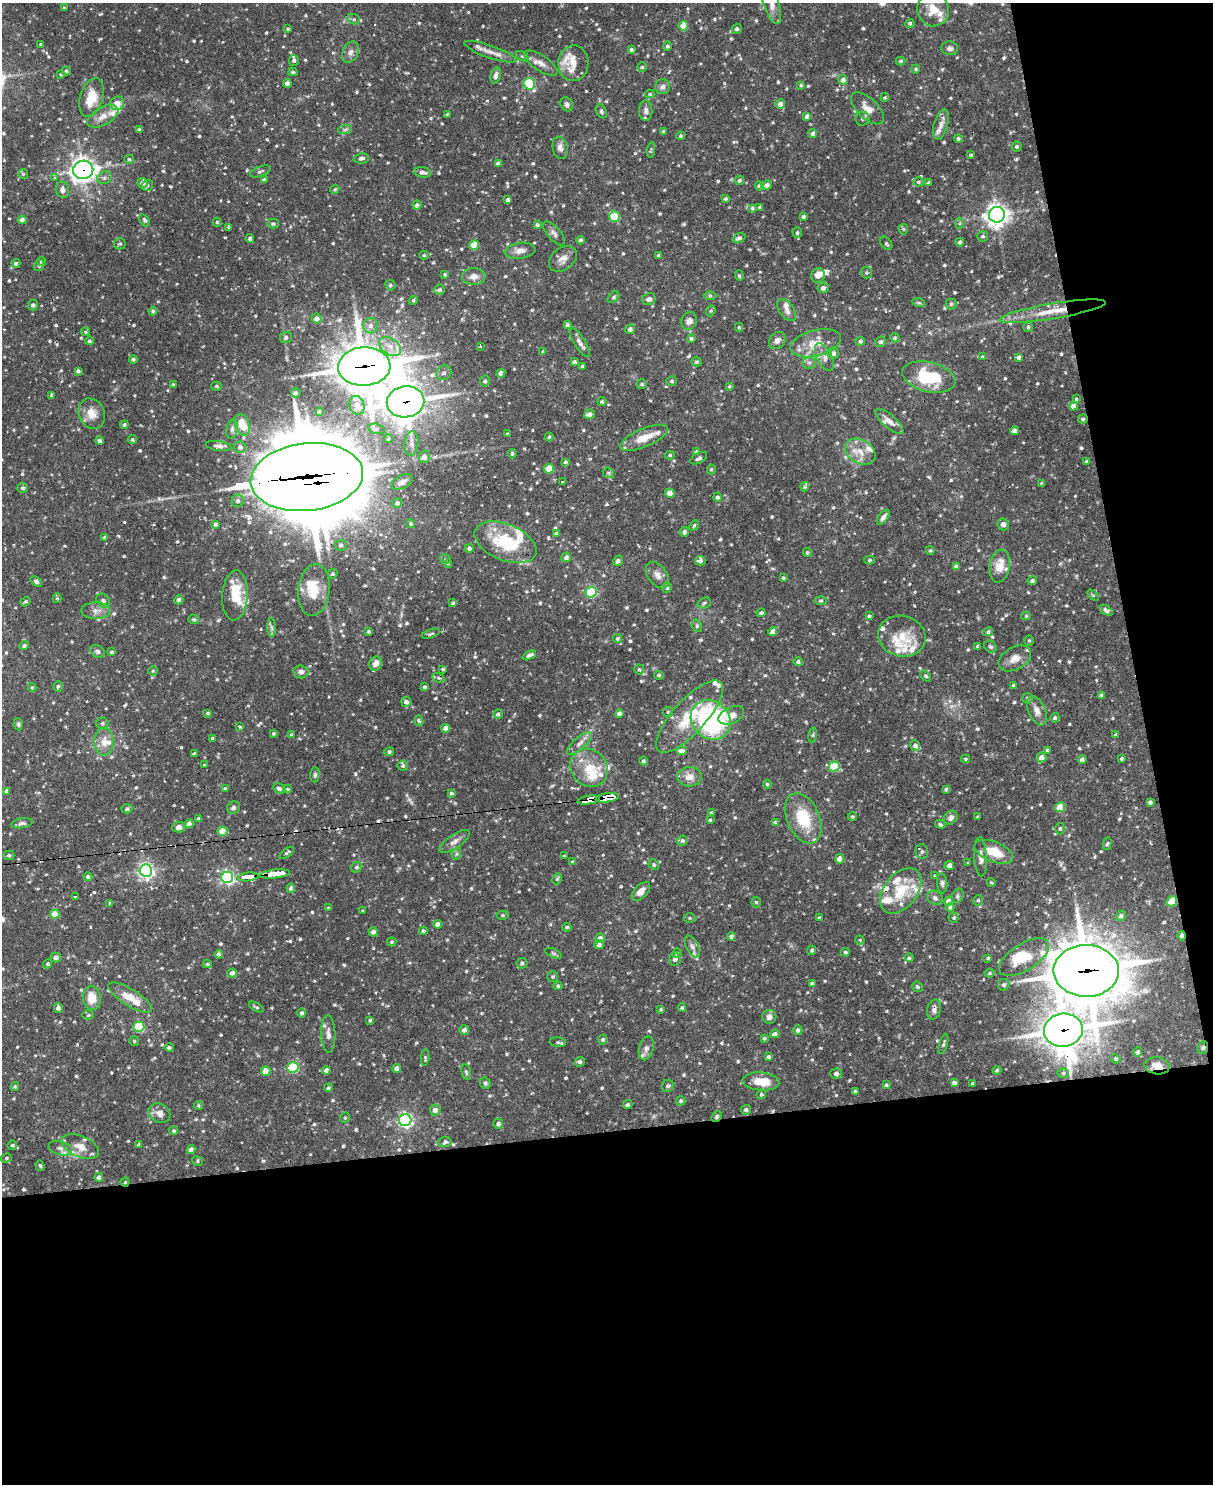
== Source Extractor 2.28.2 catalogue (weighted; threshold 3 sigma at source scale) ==
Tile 12 of 4 x 3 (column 4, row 3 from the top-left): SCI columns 3634-4844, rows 247-1728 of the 4844 x 4825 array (HDU 1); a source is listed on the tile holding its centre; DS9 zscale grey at full resolution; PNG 1215 x 1486 px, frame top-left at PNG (2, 3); each listed source drawn as its Kron ellipse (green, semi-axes under 4 px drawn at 4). Shown black and unused: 30% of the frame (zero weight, under 2 of 3 exposures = <1% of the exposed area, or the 3 px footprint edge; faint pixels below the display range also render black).
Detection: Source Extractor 2.28.2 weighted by HDU 2 'WHT'; one run over the whole footprint, this tile lists its part. Background 0.0919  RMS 0.0031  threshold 0.0138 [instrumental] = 3 sigma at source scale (4.5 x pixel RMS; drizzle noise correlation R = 1.50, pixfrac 1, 0.05/0.05 arcsec/px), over >= 5 px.
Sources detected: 931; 4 too faint to see at this stretch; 1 inside a brighter object's white glare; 5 cosmic-ray / hot-pixel residue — neither listed nor drawn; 55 inside a brighter listed object's ellipse — not listed separately; of the other 866, all 500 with FLUX_AUTO >= 0.419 (the completeness limit of this list) listed and drawn (366 fainter detections not listed), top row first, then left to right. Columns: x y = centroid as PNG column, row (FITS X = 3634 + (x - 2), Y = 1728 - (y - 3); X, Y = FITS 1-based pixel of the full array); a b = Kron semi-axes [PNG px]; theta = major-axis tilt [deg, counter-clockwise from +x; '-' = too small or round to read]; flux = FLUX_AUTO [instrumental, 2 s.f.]
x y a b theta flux
771 3 22 7 -72 2.8
64 8 3 3 - 0.48
933 9 17 16 - 5.7
354 19 6 5 - 0.63
910 23 5 4 - 0.56
683 26 5 4 - 6.6
288 29 4 4 - 0.49
737 29 5 5 - 0.85
41 44 3 3 - 0.48
667 46 5 4 - 0.67
950 48 8 7 - 1
631 50 4 4 - 0.73
350 52 11 7 63 1.5
490 52 27 6 -19 2.8
522 56 7 4 -27 0.54
294 60 5 5 - 0.85
900 61 5 4 - 0.49
541 63 19 7 -34 2.4
573 63 18 15 87 4.1
642 67 5 5 - 0.52
916 69 4 4 - 0.49
66 71 4 4 - 0.5
293 72 4 3 - 0.51
61 74 4 3 - 0.47
496 75 8 5 76 1.3
843 80 5 4 - 1.5
287 83 4 4 - 2.1
529 84 6 5 - 25
801 85 4 4 - 0.46
662 87 7 7 - 1.2
650 94 4 4 - 0.57
91 97 20 11 73 7.1
885 97 4 4 - 0.51
117 103 7 7 - 3.3
567 104 7 6 - 1
780 104 5 4 - 1.9
868 108 20 10 -44 3.5
601 111 7 5 -62 0.62
646 111 10 7 -89 1.2
447 114 3 3 - 0.44
103 116 17 8 28 2.9
807 116 4 4 - 1.3
862 119 7 7 - 0.76
941 124 15 7 74 1.9
139 130 4 3 - 0.78
345 130 7 4 2 0.64
663 131 4 3 - 0.43
813 133 5 4 - 1.1
681 136 4 4 - 0.47
958 138 4 4 - 0.64
1017 147 5 5 - 0.54
560 148 11 7 -77 1.5
651 150 7 4 83 0.42
971 155 3 3 - 0.46
361 158 8 5 6 1
129 159 5 4 - 0.62
498 164 4 4 - 1.7
83 170 10 9 - 220
260 171 11 5 21 0.67
423 172 9 5 -11 1.3
23 174 5 5 - 0.44
55 178 4 3 - 2.2
104 178 7 6 - 0.94
264 180 4 3 - 0.72
739 180 5 4 - 0.65
919 182 5 4 - 0.51
143 183 5 5 - 2.1
929 183 3 3 - 0.7
147 185 6 5 - 0.6
766 185 5 4 - 1.3
759 186 5 4 - 0.97
335 189 5 4 - 0.47
62 190 8 6 -77 1.6
726 199 4 4 - 0.58
508 200 4 3 - 0.86
417 205 4 4 - 1.1
760 207 3 3 - 0.61
752 208 4 3 - 0.59
997 215 8 8 - 230
804 216 4 4 - 0.87
614 217 5 5 - 15
22 220 4 4 - 1.7
144 220 7 4 -58 0.65
217 222 4 4 - 0.48
959 223 5 3 - 0.44
273 224 6 5 - 0.67
537 225 4 3 - 0.75
229 227 4 3 - 0.43
903 229 5 5 - 0.42
554 233 15 6 -49 1.3
797 233 5 4 - 0.63
983 236 5 5 - 0.68
250 238 4 4 - 0.71
739 238 7 4 20 1
581 240 4 4 - 0.8
960 242 4 4 - 0.75
886 243 7 5 -52 0.54
120 244 6 5 - 0.66
474 245 5 4 - 7.5
520 251 15 8 8 2
424 255 4 4 - 0.45
658 255 3 3 - 0.58
563 259 15 11 37 2.4
42 262 4 4 - 0.65
16 263 4 4 - 0.8
39 266 6 4 57 0.52
866 273 6 5 - 0.55
445 274 4 4 - 0.62
818 275 7 6 - 2.4
474 276 12 8 1 2.3
739 276 5 4 - 0.43
390 285 5 5 - 0.7
823 288 5 5 - 1.6
439 290 5 5 - 1.1
710 296 6 4 0 0.47
613 297 7 4 42 0.52
649 299 7 6 - 1.1
413 300 5 4 - 0.45
919 303 6 4 -18 0.46
951 304 5 5 - 0.48
33 305 5 5 - 0.88
787 310 12 7 -54 1.6
153 311 4 4 - 0.61
711 311 6 4 68 0.48
1052 311 54 7 9 8.7
316 319 5 5 - 1.7
689 321 9 7 70 1.6
567 325 4 3 - 0.81
371 326 7 7 - 1.4
739 327 4 4 - 0.44
1028 327 5 5 - 0.46
630 329 5 4 - 1
85 332 5 4 - 0.42
286 337 6 5 - 0.88
895 338 5 4 - 0.55
691 339 4 4 - 0.7
777 340 9 7 47 1.6
89 341 4 4 - 0.66
860 341 5 4 - 0.66
580 342 17 5 -58 1.5
881 342 5 5 - 0.83
816 343 26 13 14 6.6
480 346 3 3 - 0.91
390 347 12 8 -35 3
543 352 4 4 - 0.46
833 353 5 5 - 1.1
824 357 15 7 -63 2
982 357 3 3 - 0.89
1019 357 4 4 - 0.95
133 359 4 4 - 0.68
574 362 4 3 - 0.92
696 362 5 4 - 0.57
809 363 6 6 - 0.8
364 366 26 19 3 1100
582 366 3 3 - 0.47
78 371 4 4 - 0.79
444 373 8 7 - 1.1
501 373 4 4 - 1.5
929 377 27 15 -14 17
485 381 5 5 - 0.85
672 381 5 5 - 0.54
173 384 4 3 - 0.47
642 384 5 5 - 0.59
216 386 5 4 - 0.47
730 386 4 4 - 0.44
296 393 5 4 - 0.64
52 395 3 3 - 0.62
1076 399 4 4 - 0.45
602 401 4 4 - 0.6
405 402 19 15 9 510
357 405 9 7 -72 2.4
1073 406 4 4 - 3.5
319 412 3 3 - 0.61
92 414 16 13 -64 3.8
590 414 5 4 - 1.3
1083 419 5 4 - 0.58
889 421 17 6 -41 2.6
124 425 4 4 - 0.55
242 425 11 7 -69 5.8
232 429 10 5 75 0.97
376 429 9 5 -13 0.73
1014 431 4 4 - 1.7
507 434 4 3 - 0.55
549 437 4 4 - 0.51
644 438 25 9 23 5.5
388 439 4 4 - 0.5
132 440 5 4 - 0.64
100 441 4 4 - 0.81
411 443 12 7 83 1.4
218 446 13 5 -8 1.1
240 447 6 5 - 1.1
696 451 4 4 - 0.49
860 452 16 12 -30 4.3
512 454 4 3 - 0.48
670 455 5 4 - 0.52
424 457 6 5 - 1.3
699 458 9 5 28 0.89
1087 461 4 3 - 0.44
565 462 3 3 - 0.67
549 469 5 5 - 9.6
711 469 5 4 - 0.44
608 473 6 5 - 0.62
307 477 56 33 6 5200
402 482 11 6 28 1.6
562 482 3 3 - 13
1042 483 3 3 - 0.5
805 487 5 4 - 0.47
23 488 5 5 - 0.75
670 493 5 4 - 4.9
717 497 4 4 - 0.84
238 501 6 6 - 0.98
397 503 5 5 - 1.1
883 517 9 4 53 1.2
216 524 4 4 - 0.89
411 524 4 4 - 0.56
1003 524 6 5 - 1.2
694 525 5 4 - 0.53
684 532 5 4 - 0.75
556 534 4 3 - 0.65
104 537 4 4 - 0.53
506 542 32 18 -22 18
341 545 6 5 - 0.85
469 548 4 4 - 0.75
930 550 4 4 - 0.47
807 552 4 4 - 0.54
566 557 5 4 - 1.1
445 559 5 4 - 0.52
869 560 5 4 - 0.45
618 561 5 4 - 0.91
700 561 5 4 - 0.97
448 563 4 4 - 0.45
1000 566 16 10 78 4.8
956 567 4 4 - 1.2
333 574 5 4 - 0.44
657 575 15 9 -53 2.2
783 578 3 3 - 0.47
1032 581 4 4 - 0.78
36 582 6 4 -37 0.82
667 588 5 4 - 0.63
314 590 26 16 84 7
591 592 5 5 - 26
235 595 25 13 86 8.8
1093 595 6 4 -44 0.43
57 598 5 4 - 0.46
179 600 4 4 - 1.1
103 601 7 6 - 1.1
821 601 6 4 -4 0.42
25 602 5 4 - 0.62
453 603 4 4 - 0.85
704 603 7 5 19 0.61
1106 610 7 4 -33 1
96 611 14 8 0 2.2
761 613 4 4 - 0.85
869 616 3 3 - 0.44
1026 616 5 4 - 0.45
194 619 5 5 - 0.49
697 626 6 5 - 0.78
272 627 9 4 -89 0.8
368 631 3 3 - 0.46
773 632 4 4 - 2
988 632 5 4 - 0.7
431 634 9 4 19 0.61
902 636 24 20 -14 7.1
617 638 4 4 - 0.5
1029 641 5 4 - 0.46
24 646 5 4 - 0.71
978 646 4 3 - 0.88
991 647 7 5 -41 0.77
97 651 8 6 -34 0.81
112 652 4 4 - 0.55
529 655 7 4 26 1.4
1015 658 17 11 29 3
798 662 5 4 - 0.74
375 664 7 6 - 2.6
443 669 3 3 - 0.52
639 670 5 5 - 0.66
153 671 5 5 - 0.52
301 672 7 6 - 1.3
659 675 5 4 - 0.51
926 676 6 4 -49 0.55
438 678 6 4 -19 0.48
1013 685 4 4 - 0.46
58 686 5 4 - 0.64
32 687 4 3 - 0.44
425 687 4 4 - 0.59
1101 695 4 4 - 0.83
1027 698 5 5 - 0.64
406 702 5 5 - 1.3
1037 711 15 8 -66 2.3
668 712 5 5 - 0.49
208 713 4 3 - 0.43
619 713 4 4 - 1.5
498 714 4 4 - 0.75
731 715 14 8 24 2.6
689 717 46 16 48 14
1055 718 5 4 - 0.62
711 720 21 18 -42 66
419 721 5 3 - 0.51
102 723 6 6 - 0.7
18 724 6 4 -79 0.57
240 727 3 3 - 0.91
446 728 4 4 - 3.2
273 733 3 3 - 0.45
292 735 4 3 - 0.7
813 735 7 4 82 0.47
1116 735 4 3 - 0.79
213 739 3 3 - 0.76
104 742 14 9 -90 3.4
579 743 16 6 41 1.8
915 745 5 5 - 1
1047 750 4 4 - 0.44
682 751 5 4 - 2.3
389 752 5 4 - 0.69
194 754 4 3 - 0.69
1041 758 5 5 - 2.3
966 759 4 4 - 0.42
1122 759 3 3 - 0.45
1082 760 4 4 - 1.4
643 761 4 4 - 0.68
204 765 4 3 - 0.42
403 766 5 5 - 0.52
834 767 5 5 - 18
589 768 20 18 -49 8.7
315 775 7 5 84 0.7
689 777 12 9 2 3.1
767 784 4 4 - 0.44
279 788 6 5 - 0.99
225 789 4 3 - 0.64
287 789 4 3 - 0.45
946 789 4 3 - 0.56
7 791 4 4 - 1.1
451 793 3 3 - 0.69
607 798 11 4 7 180
589 800 11 4 9 130
1150 802 4 4 - 0.79
1060 807 5 5 - 7.2
233 808 7 6 - 0.92
127 809 5 4 - 0.79
711 812 4 4 - 0.45
852 817 4 4 - 0.42
978 817 3 3 - 0.46
803 818 26 16 -67 12
951 818 7 6 - 1.4
199 819 4 3 - 1
710 820 4 3 - 0.55
775 822 4 4 - 0.45
22 823 11 5 9 0.95
189 824 4 4 - 2.5
940 824 5 4 - 0.55
179 827 6 5 - 1.5
1060 829 6 4 -88 0.52
222 831 5 4 - 7.7
454 841 17 6 34 1.9
682 841 5 5 - 0.67
1107 844 6 4 77 0.52
922 851 7 6 - 0.86
994 852 20 10 -22 7.5
287 853 8 3 37 0.5
456 854 6 4 71 0.5
9 855 5 4 - 0.75
564 856 3 3 - 0.43
981 857 20 6 -86 2.1
840 859 4 4 - 2.2
573 862 4 4 - 0.49
968 863 3 3 - 0.48
654 865 5 5 - 0.6
949 865 5 4 - 1.9
357 867 6 5 - 0.59
146 871 6 6 - 110
275 874 15 4 6 100
935 876 4 3 - 0.47
88 877 4 4 - 0.71
227 877 6 5 - 72
248 877 10 4 6 50
557 879 5 4 - 0.45
991 882 5 3 - 0.44
942 883 10 5 -86 0.84
291 888 4 4 - 0.87
641 891 11 6 47 2.1
901 891 26 16 51 11
958 896 7 5 62 0.69
75 897 3 3 - 0.44
935 898 8 7 - 1.2
978 900 5 4 - 0.53
949 901 4 4 - 2.2
1172 901 5 4 - 8.7
756 902 5 4 - 0.42
110 903 3 3 - 0.45
950 907 4 4 - 0.7
329 908 4 3 - 0.45
363 911 3 3 - 0.42
55 914 5 4 - 6.1
503 915 6 4 -1 0.49
1121 916 5 5 - 1.1
820 917 4 3 - 0.53
690 918 6 5 - 0.48
954 918 5 5 - 0.53
438 924 4 4 - 1.8
567 927 5 3 - 0.6
423 931 4 4 - 0.74
373 932 4 4 - 1.3
731 936 4 4 - 1
1182 936 4 3 - 1.6
600 938 5 4 - 2.2
860 940 4 4 - 0.49
392 942 5 4 - 0.52
599 945 5 4 - 0.99
692 947 12 6 -63 1.3
812 950 5 4 - 0.52
845 952 4 4 - 0.56
553 953 9 4 -22 0.59
677 953 5 4 - 0.47
219 954 4 4 - 0.85
56 957 5 5 - 1.5
1024 957 28 13 32 9.2
909 958 4 4 - 0.68
988 958 4 4 - 0.47
675 959 6 5 - 1.1
522 963 5 5 - 0.71
48 964 4 4 - 0.52
207 964 4 3 - 0.47
1086 971 32 26 -1 1300
232 973 5 4 - 1.6
990 973 5 3 - 0.44
553 977 5 5 - 0.59
812 983 4 4 - 0.97
1004 985 6 5 - 0.78
558 986 4 3 - 0.62
917 987 5 4 - 0.53
92 998 12 9 -80 4.9
130 998 25 8 -32 6.8
256 1007 8 4 -30 0.53
58 1008 5 4 - 1.5
682 1008 4 4 - 0.59
661 1009 4 4 - 0.42
934 1009 10 6 76 1.4
302 1013 4 4 - 0.79
88 1015 6 5 - 0.5
769 1017 7 7 - 1.5
370 1020 4 4 - 0.59
139 1027 5 5 - 19
464 1030 5 5 - 1.1
798 1030 5 4 - 0.92
1063 1030 19 16 6 630
328 1034 19 7 -87 2.1
775 1034 5 4 - 1
764 1038 4 3 - 0.52
603 1040 5 4 - 0.63
134 1041 5 5 - 0.46
558 1042 8 5 -6 0.69
943 1044 10 4 74 0.62
169 1047 4 4 - 0.66
646 1048 12 7 76 1.4
1203 1048 6 5 - 0.6
1138 1052 4 4 - 0.83
768 1057 4 4 - 0.87
425 1058 8 4 85 0.48
1116 1059 5 4 - 0.52
580 1062 5 5 - 0.87
1157 1066 12 8 -9 2.9
293 1068 5 5 - 25
397 1069 4 4 - 1.7
326 1070 4 4 - 1.4
997 1070 4 3 - 0.58
266 1071 4 4 - 4
466 1072 8 4 -76 0.53
836 1073 6 5 - 1
1063 1073 6 5 - 0.52
761 1081 18 9 -5 6.5
485 1083 6 5 - 0.56
954 1083 4 3 - 1.1
973 1083 3 3 - 0.52
886 1085 4 3 - 0.52
668 1086 6 6 - 0.96
15 1087 4 3 - 0.49
328 1088 4 4 - 0.56
855 1091 4 3 - 0.72
761 1094 5 4 - 0.44
681 1101 4 4 - 0.56
198 1105 4 4 - 0.45
628 1105 5 4 - 0.71
435 1110 5 5 - 1.6
746 1110 5 5 - 0.8
159 1113 11 9 -32 2.3
717 1117 6 4 48 0.56
345 1118 5 4 - 0.46
405 1120 6 6 - 76
498 1124 5 5 - 0.82
174 1131 4 4 - 0.53
445 1142 6 5 - 0.77
12 1145 5 4 - 0.54
139 1145 4 4 - 1.2
80 1147 20 10 -23 3.8
60 1148 12 7 -15 1.4
191 1150 4 4 - 1.4
6 1158 5 4 - 0.5
198 1161 5 5 - 0.49
40 1166 5 4 - 0.54
99 1177 4 4 - 1
125 1182 4 4 - 0.43
Overlapping masked pixels (flux is a lower limit): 18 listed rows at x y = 83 170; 1052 311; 364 366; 405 402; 307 477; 607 798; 589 800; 275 874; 248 877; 1172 901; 1182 936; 1086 971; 934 1009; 1063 1030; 1203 1048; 1157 1066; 717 1117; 125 1182
Isophote crosses this tile's border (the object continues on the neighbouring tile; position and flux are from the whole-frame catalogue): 2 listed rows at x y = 771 3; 933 9